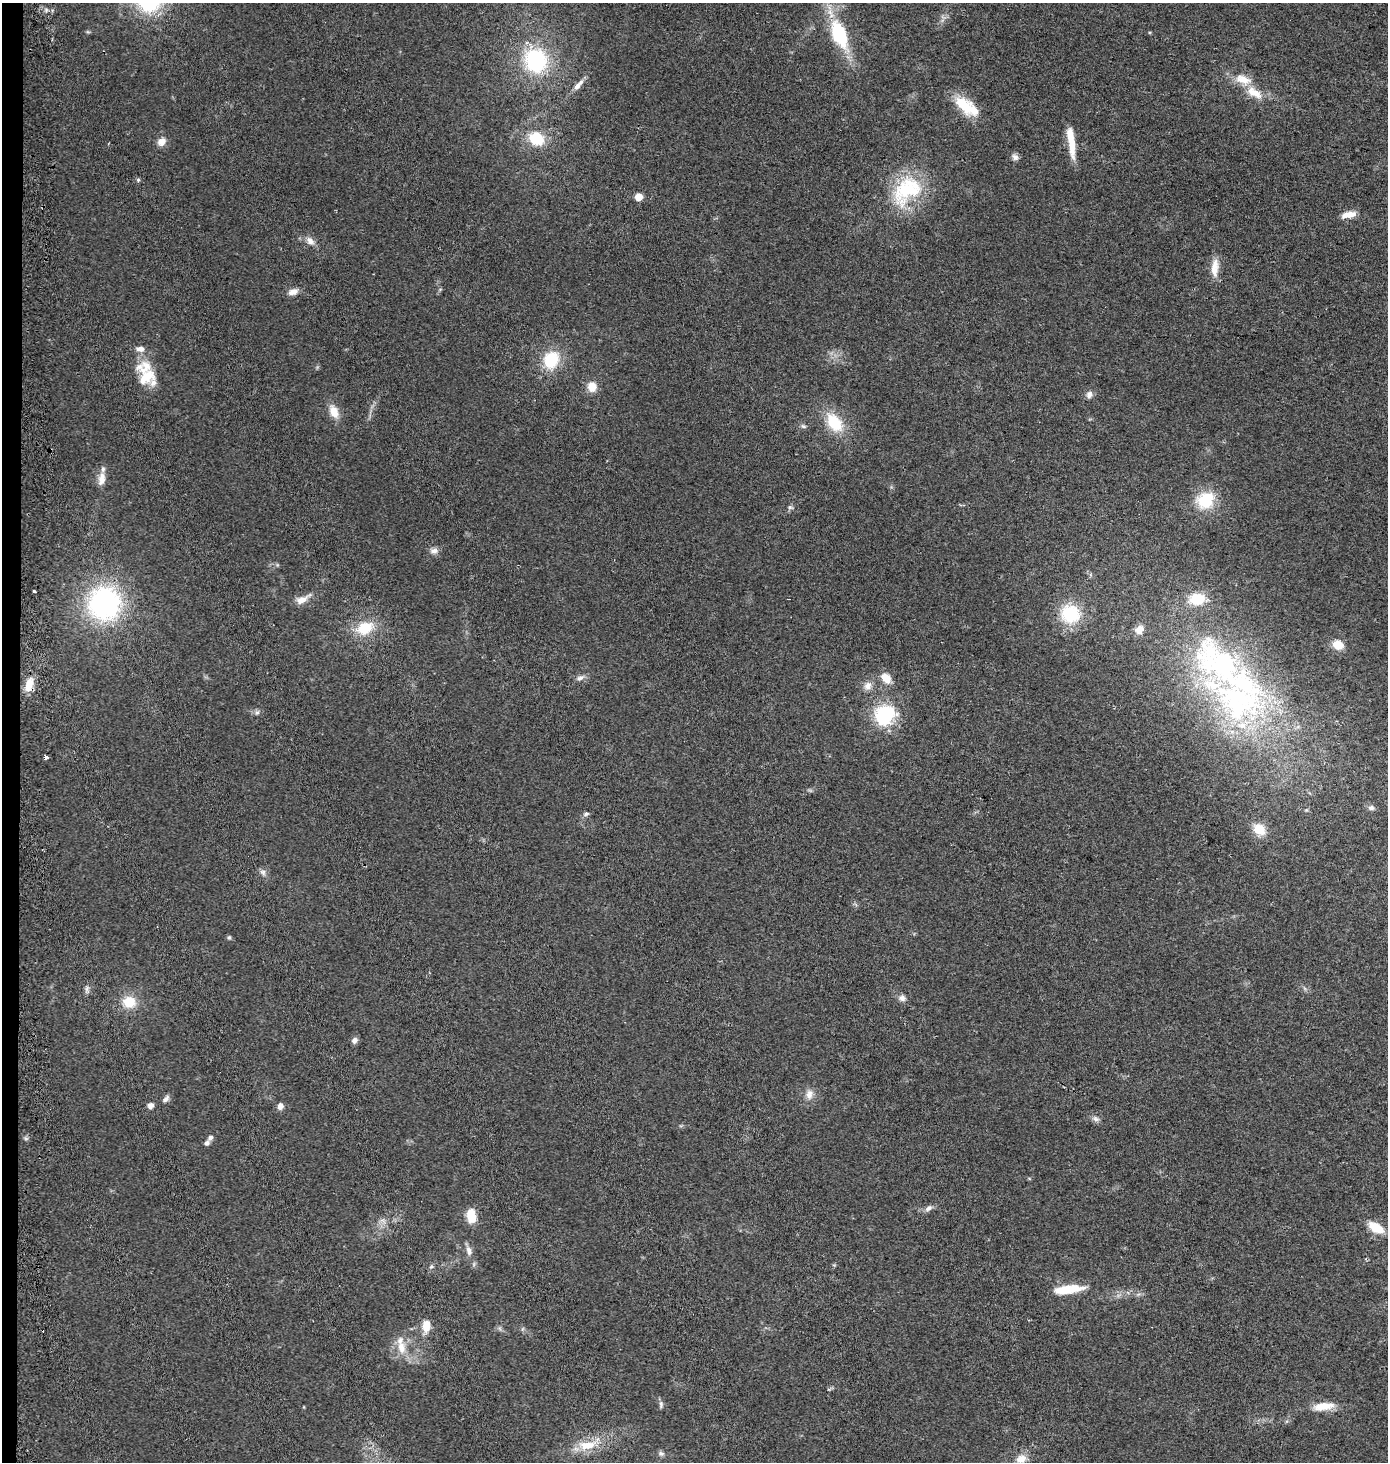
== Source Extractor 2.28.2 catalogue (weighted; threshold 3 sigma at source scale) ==
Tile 4 of 3 x 3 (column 1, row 2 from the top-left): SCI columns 262-1647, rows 1472-2931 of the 4700 x 4392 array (HDU 1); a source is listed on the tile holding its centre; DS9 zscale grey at full resolution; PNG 1390 x 1464 px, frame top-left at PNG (2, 3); no overlay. Shown black and unused: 1% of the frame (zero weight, under 2 of 3 exposures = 2% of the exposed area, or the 3 px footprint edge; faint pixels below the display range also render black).
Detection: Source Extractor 2.28.2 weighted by HDU 2 'WHT'; one run over the whole footprint, this tile lists its part. Background 0.0544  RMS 0.0081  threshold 0.0365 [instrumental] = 3 sigma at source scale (4.5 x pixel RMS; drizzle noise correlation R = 1.50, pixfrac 1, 0.0396/0.0396 arcsec/px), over >= 5 px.
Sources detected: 79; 1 cosmic-ray / hot-pixel residue — not listed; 6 inside a brighter listed object's ellipse — not listed separately; the other 72 listed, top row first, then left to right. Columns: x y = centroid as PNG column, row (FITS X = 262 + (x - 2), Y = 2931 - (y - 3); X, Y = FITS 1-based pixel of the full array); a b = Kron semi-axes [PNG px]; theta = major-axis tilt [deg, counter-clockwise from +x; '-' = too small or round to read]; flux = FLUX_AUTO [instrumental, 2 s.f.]
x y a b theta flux
839 34 27 14 -68 52
536 60 25 22 -63 71
577 86 9 6 44 3.9
1254 93 25 11 -32 14
964 105 27 16 -43 24
537 139 16 13 -30 25
161 142 12 9 46 5.4
1071 142 37 7 -82 17
1015 157 10 7 -49 3
138 180 5 5 - 1.1
906 190 48 30 46 59
639 197 5 5 - 12
1349 215 17 7 9 8.4
310 241 12 8 -50 5
1215 268 25 9 86 10
293 292 12 8 18 5.3
140 349 11 7 -8 4.5
551 360 17 14 64 32
146 377 24 16 37 20
592 387 11 10 - 9.2
1089 394 9 7 76 3.6
334 412 17 10 -68 9.9
834 422 23 15 -52 28
102 479 19 9 79 7.5
1205 500 19 16 33 31
790 507 6 5 - 1.6
434 551 10 8 6 3.9
34 592 3 3 - 3.4
1197 599 17 13 6 20
301 600 14 9 23 7.2
104 604 31 29 83 150
1070 614 20 18 -30 40
365 628 21 15 21 22
1139 629 10 9 - 7.1
1338 645 12 10 -18 10
580 678 10 6 24 3.2
886 678 14 10 -43 8.9
29 684 18 9 76 12
868 686 11 10 - 5.3
1238 702 88 62 -23 220
257 712 7 4 1 1.7
885 715 28 24 32 46
46 757 4 3 - 7.9
1371 808 9 7 -2 2.5
586 814 9 5 15 1.7
1259 829 14 11 -35 13
263 872 9 7 -57 2.8
229 937 5 5 - 1.2
87 989 9 5 71 2.3
902 998 8 8 - 3.4
129 1002 14 13 - 17
354 1041 7 6 - 3.3
809 1094 13 9 84 6
166 1099 10 6 39 2.8
150 1106 5 5 - 4.9
280 1106 7 6 - 4.2
1096 1119 9 7 -20 2.8
210 1137 6 5 - 2.5
207 1143 8 5 52 2.2
928 1208 11 6 38 3.1
471 1216 15 9 -82 16
1376 1227 17 9 -30 17
469 1251 13 7 -70 4.2
431 1267 6 4 19 1.2
1068 1289 29 8 7 26
426 1326 12 7 88 11
401 1347 19 10 -78 12
661 1404 10 5 84 2
1323 1406 25 9 7 14
587 1445 27 12 9 19
661 1454 8 6 -11 2.3
1021 1459 14 11 46 8.7
Overlapping masked pixels (flux is a lower limit): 1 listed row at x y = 29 684
Isophote crosses this tile's border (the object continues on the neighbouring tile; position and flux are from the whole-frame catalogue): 1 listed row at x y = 1021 1459